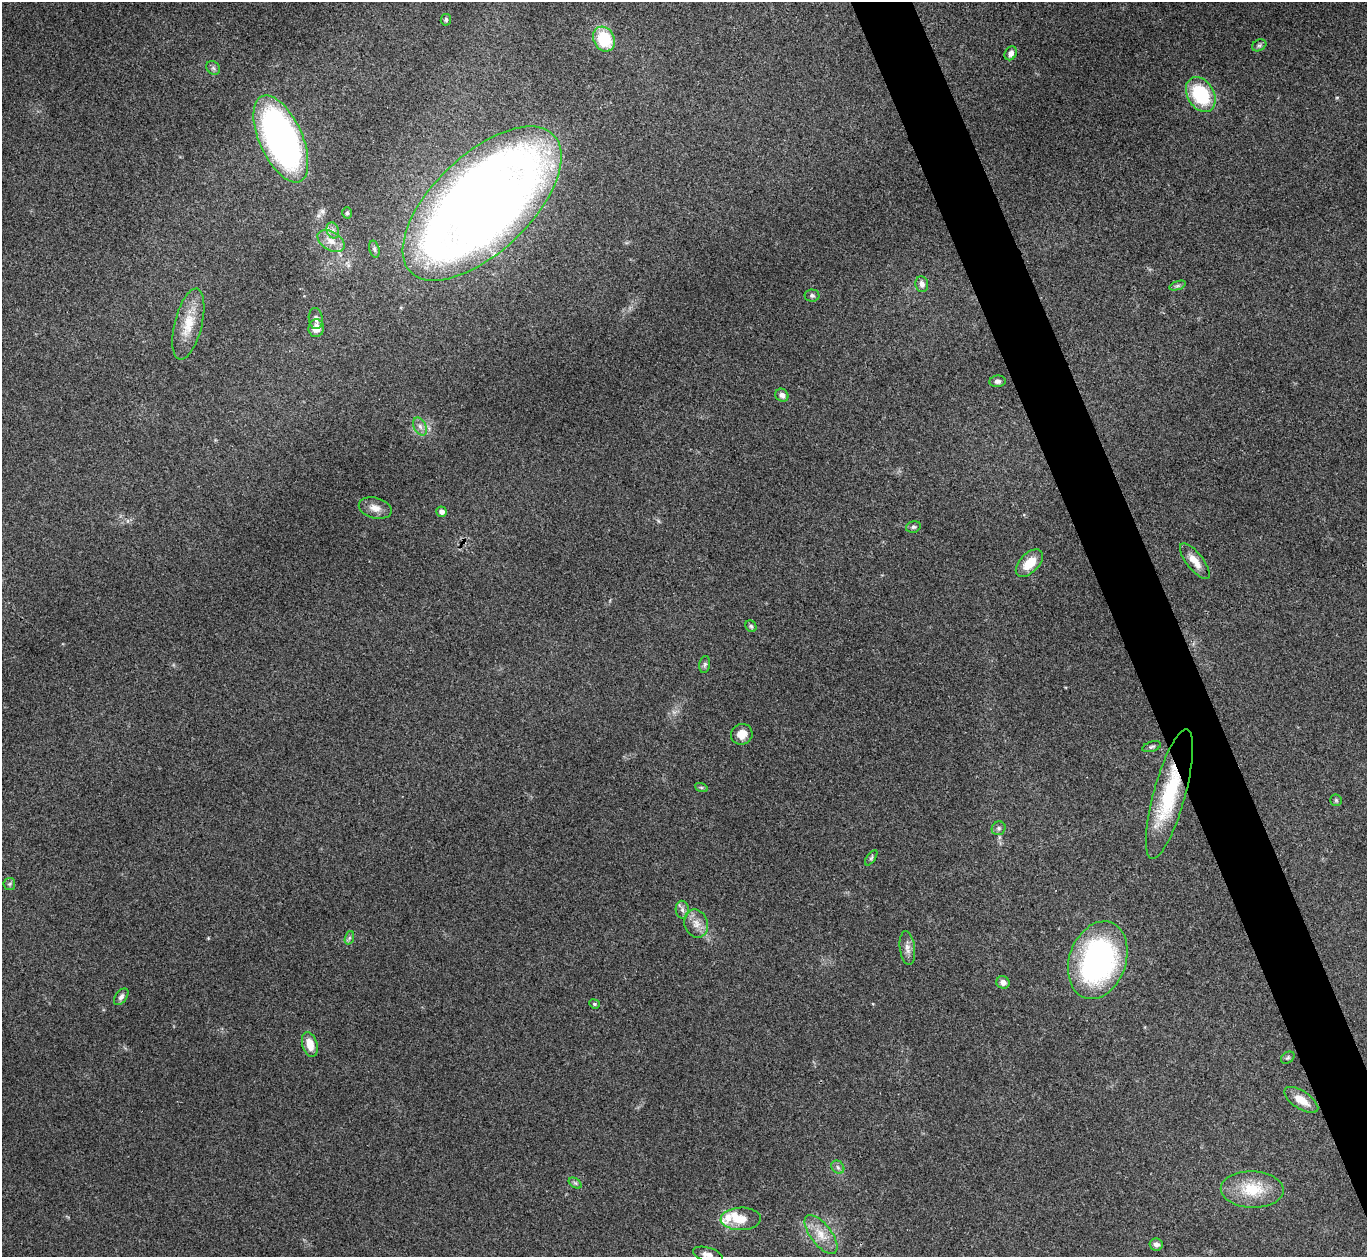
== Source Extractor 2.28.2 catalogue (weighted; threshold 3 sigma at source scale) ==
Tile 6 of 4 x 4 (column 2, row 2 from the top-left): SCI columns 1367-2731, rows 2661-3915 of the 5462 x 5449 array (HDU 1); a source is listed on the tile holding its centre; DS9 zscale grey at full resolution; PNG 1369 x 1259 px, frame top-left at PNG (2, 2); each listed source drawn as its Kron ellipse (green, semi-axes under 4 px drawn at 4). Shown black and unused: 4% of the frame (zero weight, under 3 of 4 exposures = <1% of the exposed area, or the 3 px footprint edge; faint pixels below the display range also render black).
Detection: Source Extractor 2.28.2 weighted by HDU 2 'WHT'; one run over the whole footprint, this tile lists its part. Background 0.111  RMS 0.0065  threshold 0.0294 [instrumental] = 3 sigma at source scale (4.5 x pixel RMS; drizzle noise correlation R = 1.50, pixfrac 1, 0.05/0.05 arcsec/px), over >= 5 px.
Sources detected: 56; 2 inside a brighter listed object's ellipse — not listed separately; the other 54 listed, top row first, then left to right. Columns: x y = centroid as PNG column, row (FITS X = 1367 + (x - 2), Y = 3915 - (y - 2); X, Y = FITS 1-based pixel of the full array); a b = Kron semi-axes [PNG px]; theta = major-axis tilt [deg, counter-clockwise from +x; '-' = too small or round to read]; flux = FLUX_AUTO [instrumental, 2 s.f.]
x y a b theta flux
446 20 6 5 - 1.3
604 39 13 10 -61 30
1259 45 7 5 29 1.4
1011 53 7 5 58 3
213 68 7 6 - 1.7
1201 94 19 13 -59 42
281 139 47 21 -66 250
482 204 99 48 44 900
347 213 5 4 - 1.1
333 230 8 6 -71 2.6
331 241 15 9 -32 6.5
374 249 8 5 -76 1.6
922 284 8 6 -80 3.1
1177 286 9 4 19 1.3
812 295 7 6 - 1.6
316 318 10 7 -82 2.9
188 324 36 13 76 17
316 328 9 7 83 6.2
998 381 8 6 6 2
782 395 7 6 - 2.6
420 426 9 6 -63 2.9
375 508 17 10 -15 5.9
442 512 5 5 - 2.9
913 527 7 5 14 1.4
1195 561 21 8 -52 8.2
1029 563 17 9 45 13
751 626 6 5 - 1.3
705 664 8 5 82 1.5
742 734 11 10 - 7.6
1152 747 10 5 17 1.4
701 787 6 4 -19 1
1169 794 67 16 75 54
1336 800 6 5 - 1.1
999 828 7 6 - 1.7
871 858 9 4 55 1.1
9 884 6 5 - 1.2
682 910 9 6 -88 2.5
696 924 14 11 -69 6.4
349 938 7 4 71 1.2
907 948 17 7 -82 4.3
1098 960 40 28 70 160
1003 982 6 6 - 3.8
121 997 9 5 53 2.2
594 1004 5 4 - 0.98
310 1044 13 7 -73 9.7
1288 1058 7 5 34 1.2
1301 1100 19 8 -34 9.3
838 1167 7 6 - 1.8
575 1183 7 4 -34 1.3
1252 1189 31 18 -2 23
741 1219 20 11 1 11
821 1234 23 10 -52 10
1156 1244 6 6 - 2.9
708 1255 15 7 -16 4.2
Overlapping masked pixels (flux is a lower limit): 2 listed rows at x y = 482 204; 1169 794
Isophote crosses this tile's border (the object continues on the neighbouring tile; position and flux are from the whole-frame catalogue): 1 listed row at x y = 708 1255